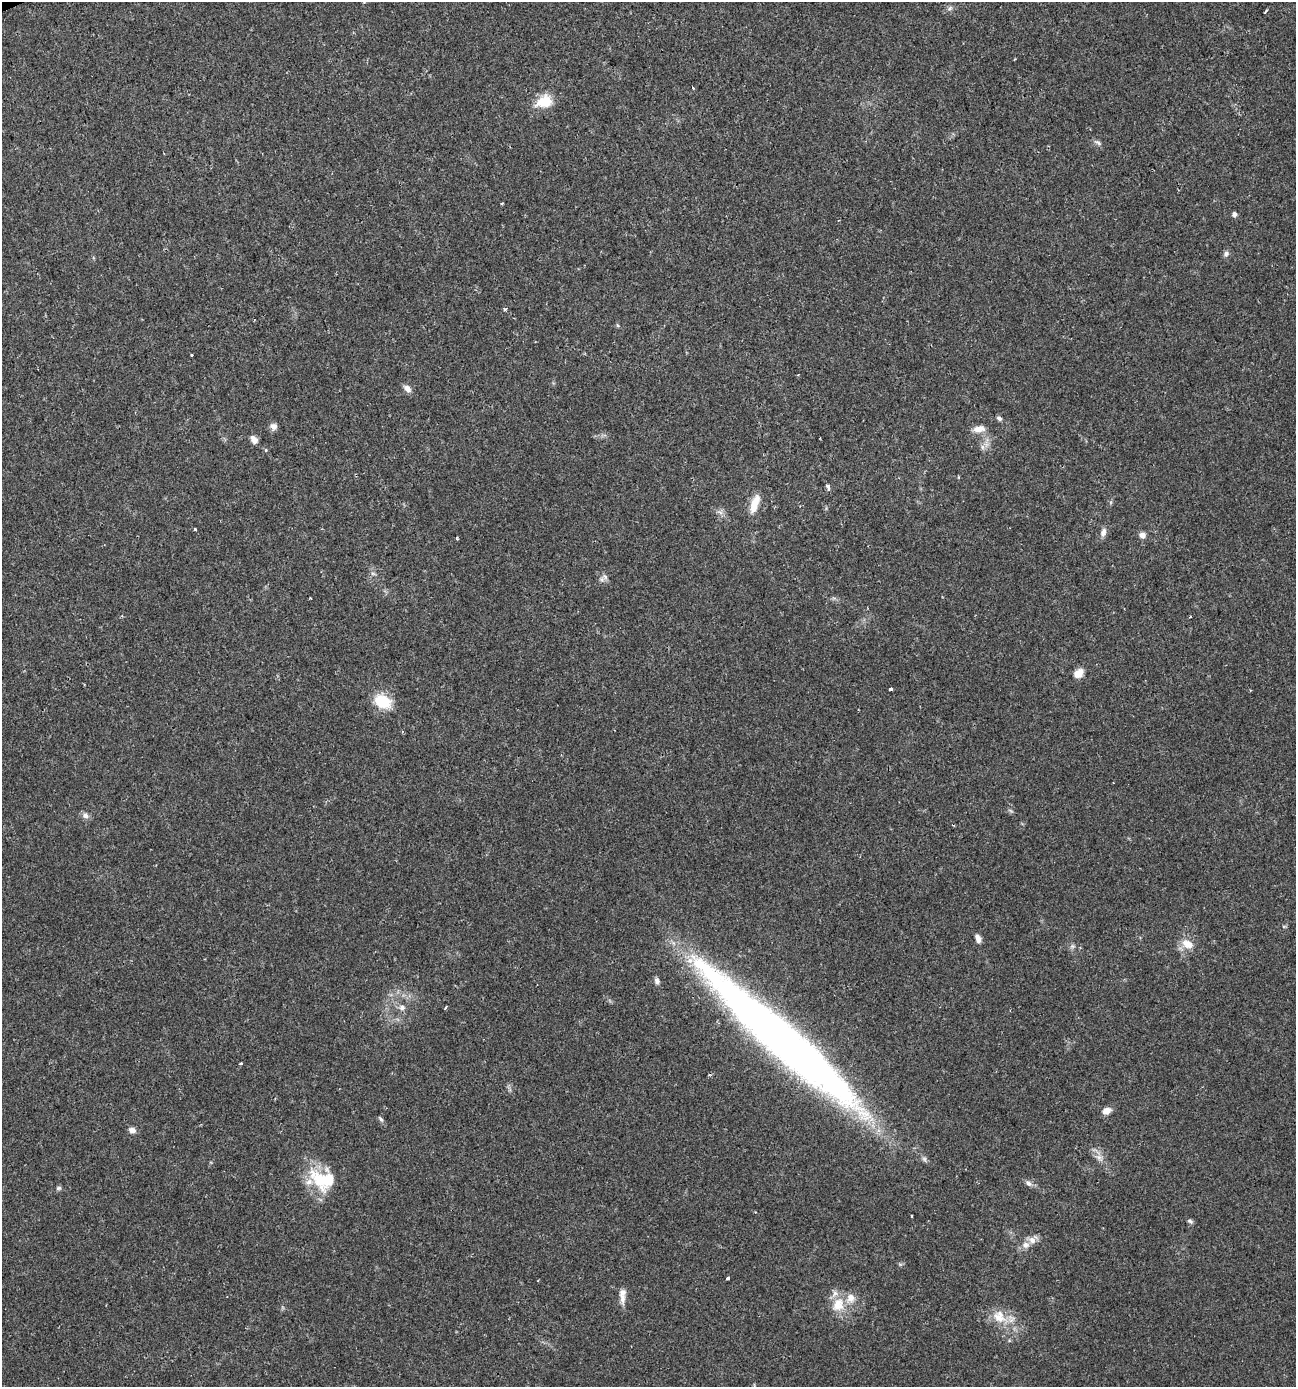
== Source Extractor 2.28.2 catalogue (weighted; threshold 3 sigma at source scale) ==
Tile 11 of 4 x 4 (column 3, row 3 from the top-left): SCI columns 2723-4016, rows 1386-2770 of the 5390 x 5540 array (HDU 1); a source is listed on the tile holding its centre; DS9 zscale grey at full resolution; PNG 1298 x 1389 px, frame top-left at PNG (2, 2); no overlay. Shown black and unused: <1% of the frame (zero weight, under 2 of 3 exposures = <1% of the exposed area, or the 3 px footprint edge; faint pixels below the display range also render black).
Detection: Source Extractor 2.28.2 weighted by HDU 2 'WHT'; one run over the whole footprint, this tile lists its part. Background 0.0336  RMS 0.0032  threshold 0.0146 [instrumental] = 3 sigma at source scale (4.5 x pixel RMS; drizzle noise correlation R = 1.50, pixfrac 1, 0.0396/0.0396 arcsec/px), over >= 5 px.
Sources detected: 60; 4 inside a brighter listed object's ellipse — not listed separately; the other 56 listed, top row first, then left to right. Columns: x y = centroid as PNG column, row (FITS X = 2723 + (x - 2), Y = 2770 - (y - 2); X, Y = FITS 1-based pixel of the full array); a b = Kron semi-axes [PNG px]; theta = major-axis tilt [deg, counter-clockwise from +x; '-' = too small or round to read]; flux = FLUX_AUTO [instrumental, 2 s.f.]
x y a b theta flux
950 8 7 4 45 0.74
1266 11 6 2 46 0.32
693 88 3 3 - 0.26
544 101 22 16 16 6.7
1098 143 7 5 -56 0.75
502 204 3 3 - 0.29
1234 214 6 5 - 0.94
1226 254 8 7 - 0.96
505 309 4 3 - 0.63
191 355 3 3 - 0.58
798 375 3 2 - 0.25
407 388 11 7 -44 1.7
999 418 7 5 -28 0.76
274 426 9 8 - 1.5
979 429 16 8 8 2.7
254 440 9 6 -56 2.1
982 447 7 5 -89 0.86
266 450 4 4 - 0.43
959 477 4 3 - 0.33
828 487 5 3 - 1.8
755 504 25 9 72 4.9
720 512 7 4 -19 0.9
195 529 3 3 - 0.91
1103 532 12 7 68 1.6
1142 535 7 7 - 1.6
457 539 3 2 - 0.44
373 574 7 4 -19 0.55
602 579 8 7 - 1.2
310 598 3 2 - 0.38
1190 617 3 3 - 0.32
1079 673 12 9 43 3
891 689 3 3 - 0.89
382 701 19 13 -27 10
85 816 10 7 -16 1.3
978 938 10 6 -67 1.7
1187 944 17 10 -26 4.1
1072 946 6 5 - 0.68
657 981 8 6 -74 1.1
402 1007 9 7 -15 1.4
446 1008 4 3 - 0.62
781 1038 198 28 -42 280
241 1064 3 3 - 0.5
1107 1111 11 8 23 2
381 1119 9 4 -55 0.72
132 1130 8 6 -10 1.5
1099 1157 12 7 -42 2.1
323 1180 34 25 -22 16
1028 1183 9 6 -43 1.1
59 1188 7 5 15 0.63
912 1216 3 2 - 0.31
1190 1221 8 5 -24 0.7
1032 1240 11 9 -37 2.1
728 1278 4 3 - 1.2
622 1299 14 7 86 2.1
838 1305 22 17 62 6.8
999 1317 22 16 -45 6.7
Overlapping masked pixels (flux is a lower limit): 1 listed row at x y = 781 1038